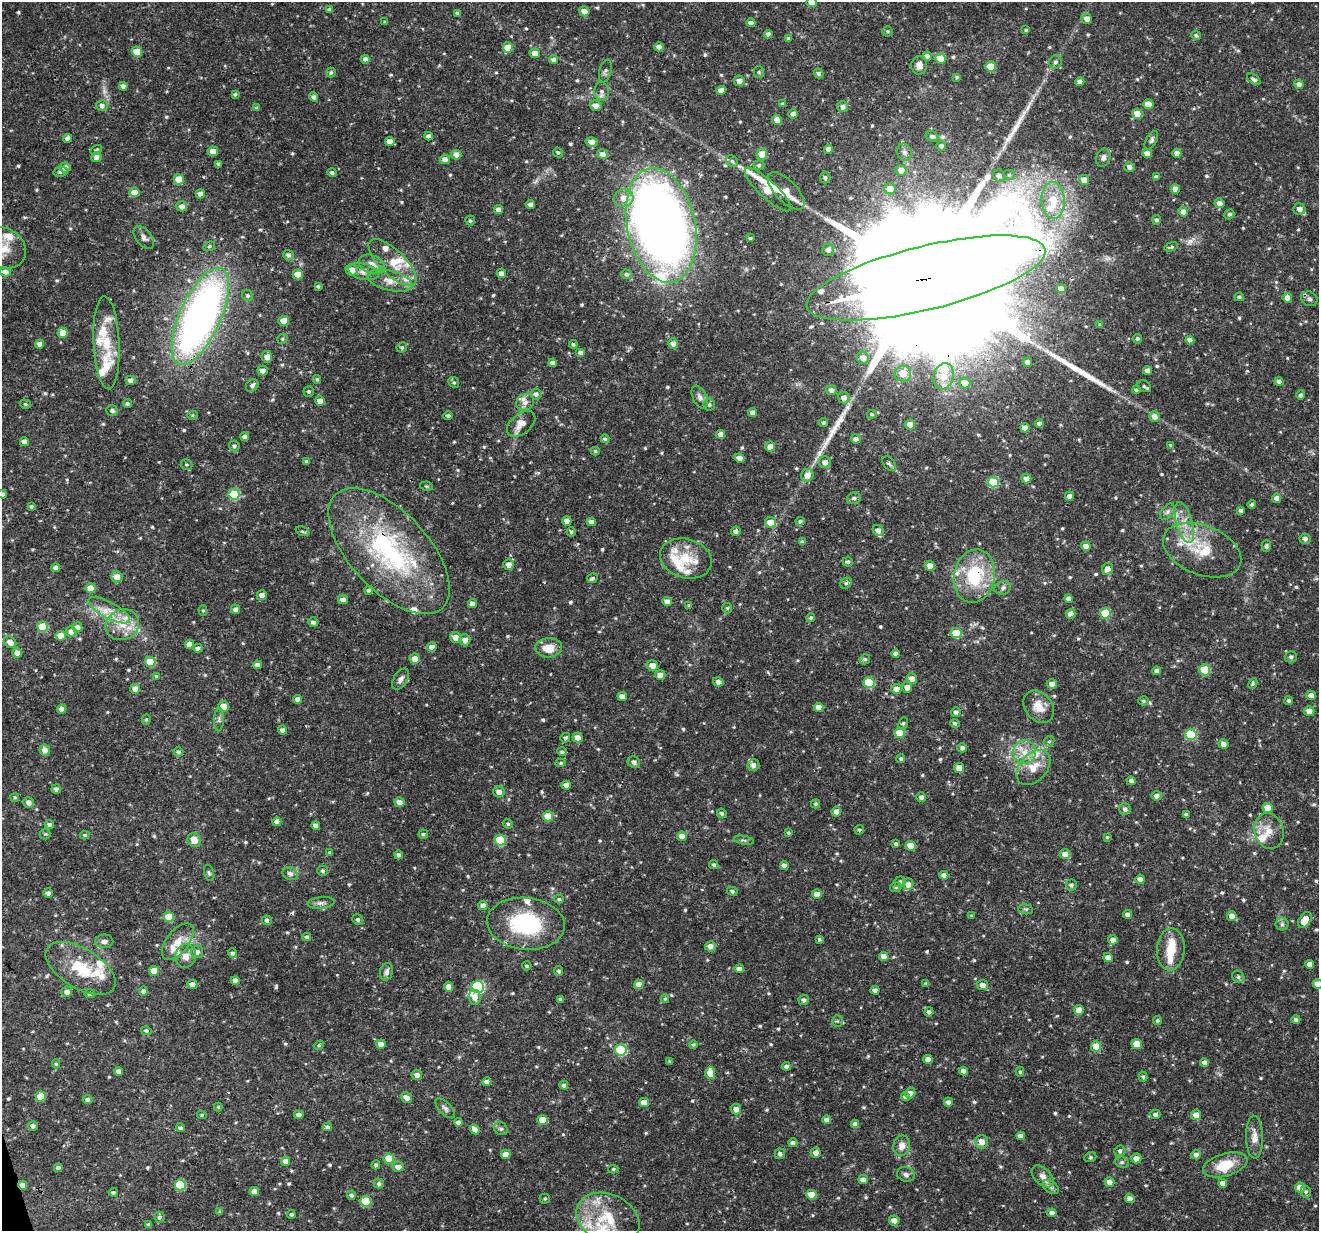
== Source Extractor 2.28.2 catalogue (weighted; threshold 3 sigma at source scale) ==
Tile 7 of 4 x 4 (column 3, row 2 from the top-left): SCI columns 2633-3949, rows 2515-3743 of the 5267 x 5079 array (HDU 1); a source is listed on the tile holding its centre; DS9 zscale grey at full resolution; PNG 1321 x 1233 px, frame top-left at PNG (2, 2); each listed source drawn as its Kron ellipse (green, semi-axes under 4 px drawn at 4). Shown black and unused: <1% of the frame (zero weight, under 3 of 4 exposures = <1% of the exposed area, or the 3 px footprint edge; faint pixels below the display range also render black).
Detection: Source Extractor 2.28.2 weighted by HDU 2 'WHT'; one run over the whole footprint, this tile lists its part. Background 0.0601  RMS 0.003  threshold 0.0137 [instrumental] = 3 sigma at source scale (4.5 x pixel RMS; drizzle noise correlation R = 1.50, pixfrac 1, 0.0396/0.0396 arcsec/px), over >= 5 px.
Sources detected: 690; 1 inside a brighter object's white glare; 1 cosmic-ray / hot-pixel residue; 3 long thin detections or spike segments (spike, bleed or trail) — neither listed nor drawn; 40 inside a brighter listed object's ellipse — not listed separately; of the other 645, all 500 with FLUX_AUTO >= 0.428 (the completeness limit of this list) listed and drawn (145 fainter detections not listed), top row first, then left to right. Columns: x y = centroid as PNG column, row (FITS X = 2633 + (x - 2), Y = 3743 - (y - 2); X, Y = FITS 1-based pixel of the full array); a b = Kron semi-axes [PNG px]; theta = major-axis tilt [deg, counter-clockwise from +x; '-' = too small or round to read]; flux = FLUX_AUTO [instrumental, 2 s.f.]
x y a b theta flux
812 2 5 5 - 2.6
330 10 4 4 - 1.1
584 11 5 5 - 2
457 13 4 3 - 0.67
1087 19 5 5 - 2
385 22 3 3 - 0.45
751 23 4 4 - 1.5
1026 30 4 4 - 0.44
887 31 5 5 - 0.5
768 34 4 4 - 1.1
1196 35 5 4 - 0.64
789 38 3 3 - 0.54
659 47 4 4 - 1.7
508 48 5 5 - 5.1
137 52 5 5 - 6.9
535 53 5 4 - 2.4
927 56 4 4 - 1.1
940 58 5 5 - 5.7
365 59 4 4 - 1.1
553 59 4 4 - 1.1
1055 62 7 6 - 0.81
919 65 9 8 - 2
991 67 5 5 - 7.7
605 71 11 6 76 0.83
331 72 5 4 - 0.59
759 72 5 5 - 0.48
819 73 5 4 - 0.81
957 77 4 4 - 0.48
1254 79 8 4 -36 0.83
739 81 5 5 - 1.9
1080 82 4 4 - 1.7
1299 84 5 4 - 1.3
123 86 4 4 - 1.2
721 90 5 4 - 2.2
602 91 10 7 -84 1.3
235 94 4 3 - 0.47
314 97 5 4 - 1
783 104 4 4 - 0.63
1149 104 5 5 - 4.6
102 105 6 5 - 1.2
596 105 6 5 - 1.9
843 107 5 5 - 1.3
257 108 4 4 - 0.73
793 114 4 4 - 1.3
1137 114 5 5 - 3.8
777 120 5 4 - 1.9
429 136 4 4 - 1.2
932 136 6 5 - 0.81
68 138 4 4 - 1.4
1151 140 10 5 61 0.86
390 141 5 4 - 2.1
592 142 6 5 - 2.2
941 146 5 5 - 0.74
828 149 4 4 - 1.6
96 150 6 4 30 0.53
213 151 5 5 - 2.9
558 152 5 4 - 0.5
904 152 9 7 -66 1.1
1147 153 5 4 - 2.1
1177 153 4 4 - 1.7
603 154 5 5 - 1.7
762 154 5 5 - 8.4
456 155 5 5 - 1.8
96 157 5 5 - 1.6
1103 158 9 7 67 1.3
445 159 5 5 - 1.7
732 161 6 5 - 0.57
218 164 4 3 - 0.57
759 165 5 5 - 0.67
65 167 5 5 - 2.3
1129 167 5 4 - 1.4
901 170 5 5 - 2.1
60 172 7 5 10 0.67
332 173 5 4 - 0.78
999 175 6 5 - 1.5
1009 175 5 5 - 0.55
825 177 6 5 - 0.64
1156 177 4 4 - 1
179 179 5 5 - 6.7
1084 180 5 5 - 2.8
768 189 30 9 -43 18
890 189 6 5 - 2.9
1175 189 4 4 - 1.8
786 191 24 11 -46 5.4
134 192 5 4 - 3.7
200 194 5 4 - 1.6
624 198 10 8 10 3.3
1053 200 18 11 -86 7.9
1219 203 5 5 - 1.8
531 204 4 4 - 1.6
182 206 5 5 - 1.8
1299 209 6 5 - 1.8
499 210 4 4 - 2
1183 212 5 5 - 1.7
1229 214 5 4 - 0.61
1156 220 4 4 - 0.71
470 221 5 5 - 0.57
661 225 58 34 -78 290
144 237 13 7 -50 1.4
750 238 3 3 - 0.43
209 246 6 4 22 0.49
1171 247 7 4 18 0.53
2 248 24 20 -25 7.4
828 250 6 6 - 1.4
288 255 5 5 - 1
392 262 31 12 -44 7
372 264 13 9 -20 2.9
352 270 6 5 - 2.8
5 272 5 4 - 2
363 272 15 8 -13 2.2
501 273 4 4 - 1.5
298 274 5 5 - 5.1
626 274 5 4 - 0.71
926 278 123 32 14 34000
390 281 23 10 -15 4
318 286 4 3 - 0.56
1061 289 5 4 - 2.4
247 295 6 5 - 0.64
1239 297 5 4 - 0.58
1287 298 5 5 - 2
1309 299 8 7 - 1.1
200 316 52 20 66 160
284 321 5 5 - 4.4
1100 324 4 3 - 0.44
63 333 5 5 - 3.1
283 339 5 5 - 0.51
1137 339 5 4 - 0.58
1190 340 4 4 - 2
106 343 46 13 -87 11
673 343 5 5 - 1.6
40 344 4 4 - 2.1
573 344 4 4 - 0.51
402 347 5 5 - 0.65
581 353 5 4 - 1.1
267 357 6 5 - 1.8
863 358 6 6 - 2.2
1028 362 5 4 - 1.7
553 363 4 4 - 1.7
263 370 5 5 - 1.6
1148 371 4 4 - 2.2
903 374 8 8 - 2.8
944 376 13 10 74 3.8
317 379 4 4 - 0.49
130 380 5 4 - 1.7
1279 381 4 4 - 1.2
454 382 6 5 - 0.5
965 383 5 5 - 3.3
252 385 7 5 50 1
1144 386 7 5 -28 0.72
831 390 5 5 - 1.4
1136 390 4 4 - 0.61
309 391 5 5 - 0.55
536 394 5 5 - 1
1301 395 4 4 - 0.77
700 397 12 7 -63 1.3
844 398 6 5 - 2
320 401 5 4 - 3.1
525 402 9 7 33 1.6
25 404 6 4 -16 0.45
127 404 4 4 - 0.65
709 404 6 6 - 0.74
112 411 6 5 - 0.85
753 413 4 4 - 1.5
872 414 5 4 - 0.48
192 415 5 4 - 0.43
448 416 4 4 - 0.75
1154 417 5 5 - 1.9
823 422 4 4 - 0.57
1039 423 4 4 - 1.2
521 424 16 10 39 3.3
910 425 5 5 - 2.6
1025 428 5 4 - 2.3
721 434 4 4 - 1.9
245 437 4 4 - 1.6
605 439 4 4 - 0.65
856 439 5 4 - 1.3
24 442 4 4 - 2.1
1171 445 4 3 - 0.45
234 446 5 5 - 0.72
770 447 5 5 - 2.2
595 451 4 4 - 0.47
739 458 5 4 - 2.2
306 461 3 3 - 0.66
825 462 6 6 - 1.9
889 464 8 5 -50 0.76
186 465 6 5 - 0.49
807 475 6 6 - 2.7
1026 478 5 5 - 1.8
993 482 5 5 - 17
426 486 6 4 -11 0.43
2 494 4 4 - 1.4
234 494 5 5 - 20
1069 496 4 4 - 1.4
854 498 7 5 11 0.8
1277 498 4 4 - 2
1252 504 4 4 - 0.69
31 506 4 3 - 0.49
1241 510 4 4 - 0.79
1167 512 9 6 50 0.96
567 521 5 4 - 2.2
800 521 4 4 - 0.69
591 522 4 4 - 1.9
770 522 5 5 - 3.4
1184 523 21 8 -74 4
878 530 6 5 - 1.3
303 531 7 3 -22 0.44
736 531 5 4 - 1.1
571 532 4 4 - 0.45
1305 539 5 5 - 1.2
802 542 4 4 - 0.56
1086 546 5 4 - 2.3
1266 546 5 4 - 0.63
1202 550 41 24 -21 13
389 551 78 39 -47 55
686 559 26 19 -17 8.5
848 562 5 4 - 0.72
509 565 5 5 - 2
930 566 5 5 - 2.6
56 568 4 4 - 1.4
1107 569 6 5 - 2.2
974 576 27 20 79 19
117 577 5 5 - 2.7
592 578 5 4 - 0.6
846 583 6 5 - 0.61
91 588 5 5 - 5.4
1003 588 8 6 22 1
368 590 4 4 - 0.89
262 595 5 5 - 1.9
343 599 5 4 - 1.6
1069 599 4 4 - 1.6
667 602 5 4 - 2.3
472 604 5 4 - 2
689 605 4 4 - 0.5
727 608 5 5 - 0.46
235 609 4 4 - 1.4
109 610 23 8 -28 4.7
203 610 5 4 - 0.46
1105 613 5 5 - 12
1071 614 5 4 - 2.2
811 618 4 4 - 0.54
313 622 5 5 - 1.2
122 625 17 15 25 6.4
43 627 5 5 - 9.8
77 627 5 5 - 2.1
71 631 5 5 - 2.1
956 633 5 5 - 8.7
61 636 5 5 - 4.4
456 637 6 5 - 3.1
465 640 5 5 - 2
10 642 6 5 - 1.9
190 644 4 4 - 2.3
432 647 5 4 - 1.8
198 648 5 4 - 1.1
549 648 13 9 3 4.6
17 653 5 5 - 1.9
896 654 4 4 - 1.3
1291 657 6 5 - 0.87
415 658 5 5 - 3
865 659 5 5 - 0.57
150 662 5 5 - 8.4
257 665 4 4 - 1.7
652 665 5 5 - 2.5
1205 670 5 5 - 14
1157 671 4 4 - 1.8
660 675 5 5 - 2.1
156 676 3 3 - 0.54
401 679 11 6 60 1.4
912 679 5 5 - 2.7
718 682 5 4 - 1.4
869 682 5 5 - 15
1253 683 5 4 - 0.5
1052 684 5 5 - 1.9
907 687 5 5 - 1.9
135 689 5 5 - 2.7
896 689 5 5 - 2.7
1311 695 5 4 - 2
622 696 4 4 - 2
298 699 4 4 - 1.8
1143 701 5 4 - 0.55
1289 701 4 4 - 0.89
224 706 5 5 - 5.4
819 707 4 4 - 2.9
1039 707 18 13 -51 4.4
62 709 4 4 - 1.3
1309 711 5 5 - 2.6
956 712 5 5 - 0.8
146 719 5 4 - 0.48
219 720 11 5 88 0.92
903 723 6 4 67 0.48
955 723 5 4 - 0.69
283 730 5 4 - 1.2
899 733 5 5 - 6.2
1191 734 5 5 - 19
577 737 5 5 - 2.5
565 738 5 4 - 0.73
1049 741 6 4 41 0.53
1223 744 5 4 - 1.6
962 748 4 4 - 0.96
45 750 5 5 - 1.9
178 752 5 4 - 0.72
562 752 5 4 - 0.54
1025 752 12 11 - 3.9
901 758 4 4 - 0.59
634 762 6 5 - 1.3
561 763 5 4 - 0.55
753 765 6 6 - 1.5
1033 767 20 13 48 5.3
959 768 5 5 - 2.7
1131 781 4 4 - 1
566 785 4 4 - 1.9
56 789 4 4 - 0.96
499 792 6 5 - 2
1157 796 5 5 - 1.6
15 797 4 4 - 0.43
921 797 5 4 - 1.1
29 802 5 5 - 1.6
400 802 5 5 - 1.9
816 804 4 4 - 0.61
1268 808 5 5 - 5.1
1125 809 6 5 - 1.1
836 811 5 5 - 1.7
722 813 5 4 - 0.61
1186 815 4 4 - 0.79
548 816 5 5 - 6.9
277 822 4 4 - 2.4
49 824 5 4 - 0.99
508 824 5 4 - 0.61
316 826 4 4 - 1.5
859 830 5 4 - 0.54
1269 831 18 14 -71 4.5
788 833 4 4 - 0.51
45 834 5 5 - 0.48
423 834 4 4 - 0.52
85 835 5 4 - 0.44
682 836 5 4 - 2.2
1107 837 4 3 - 0.43
194 840 7 6 - 3.2
500 840 5 5 - 15
744 840 10 3 -10 0.52
896 844 4 3 - 0.9
911 846 5 5 - 5.6
330 852 4 3 - 0.53
1065 854 5 5 - 2
398 855 4 4 - 0.79
714 865 5 4 - 0.62
784 865 4 4 - 1.6
323 871 5 5 - 0.72
209 873 8 4 -75 0.55
290 874 8 6 -23 1.2
944 875 4 4 - 1.7
1140 879 5 4 - 1.6
900 882 5 5 - 1
908 884 6 5 - 1.8
1071 885 5 5 - 0.74
896 887 6 4 14 0.54
732 891 5 4 - 0.68
48 893 5 4 - 1
817 894 5 4 - 2.7
559 899 5 4 - 0.48
321 903 13 6 6 1.2
483 905 5 4 - 1.7
1026 909 7 5 -6 0.58
1127 914 4 4 - 1.4
972 916 4 4 - 0.46
1232 916 5 5 - 2.3
169 917 5 5 - 8.3
358 919 5 5 - 0.71
267 920 5 4 - 1
1305 920 9 5 57 4.5
526 924 39 26 -6 27
1282 924 6 6 - 0.79
307 937 4 4 - 0.74
819 939 3 3 - 0.48
1113 940 5 4 - 1.6
104 941 9 6 2 1.1
178 942 21 11 53 5
710 946 5 5 - 1.9
1171 949 21 14 86 6.1
197 952 6 6 - 1.4
232 953 5 4 - 0.78
185 956 11 10 - 2.6
884 957 5 4 - 2.8
1108 958 5 4 - 2.4
1309 964 4 4 - 1.9
527 966 5 4 - 0.53
81 968 39 20 -31 13
739 969 5 4 - 2.1
154 971 5 5 - 5.7
559 971 5 4 - 0.75
386 972 9 6 74 1.2
1238 977 6 5 - 0.73
235 981 4 4 - 2.1
926 983 4 4 - 0.44
192 984 5 4 - 1.8
639 984 5 4 - 2.5
1318 984 5 5 - 3.9
982 985 5 5 - 1.9
449 987 5 4 - 2.2
478 987 6 6 - 38
875 990 4 4 - 1.1
144 991 4 4 - 1.1
67 992 5 5 - 1.8
90 994 5 4 - 1.3
475 997 7 6 - 1.9
561 999 4 3 - 0.87
665 999 4 3 - 0.45
804 1000 5 5 - 0.96
1079 1010 5 5 - 3
929 1012 5 4 - 0.77
1157 1020 5 4 - 0.6
1296 1020 4 4 - 0.91
837 1021 5 5 - 0.6
146 1031 5 4 - 0.7
381 1044 5 4 - 2.5
1137 1044 5 5 - 6
319 1045 5 4 - 0.43
693 1045 4 4 - 0.48
1096 1046 5 5 - 5.8
621 1050 5 5 - 20
928 1059 5 4 - 2.2
670 1062 4 3 - 0.62
1204 1063 4 4 - 1.9
56 1064 4 4 - 0.53
786 1066 4 4 - 1.1
119 1071 4 4 - 1.8
963 1071 4 4 - 1.4
1020 1072 5 4 - 0.54
710 1073 6 5 - 4.6
417 1075 5 5 - 1.6
1143 1077 5 4 - 0.5
487 1082 4 4 - 2
564 1085 4 4 - 1
910 1093 5 5 - 1.9
41 1096 5 5 - 7.5
406 1097 6 5 - 2.1
905 1097 4 4 - 0.8
87 1100 5 4 - 1.1
948 1102 5 4 - 1.3
644 1103 5 4 - 3.9
218 1107 4 4 - 0.45
445 1108 12 6 -46 1.1
736 1109 5 5 - 2
1155 1114 5 5 - 1
202 1115 4 4 - 0.48
299 1115 4 4 - 1.5
1196 1115 5 5 - 2.5
542 1120 5 5 - 5.6
827 1120 4 4 - 1.8
458 1122 4 4 - 1.3
855 1124 4 4 - 1.3
33 1126 5 4 - 1.2
327 1127 5 4 - 1.1
180 1128 4 4 - 0.78
475 1129 5 4 - 1.8
501 1129 7 6 - 0.76
1021 1136 4 4 - 1.6
1254 1137 21 8 -89 2.9
982 1142 6 6 - 2.2
793 1143 4 4 - 1.1
902 1146 10 8 78 2.3
1120 1151 5 5 - 0.79
816 1153 5 5 - 1.8
506 1154 5 4 - 2.8
780 1154 5 5 - 0.85
1196 1155 5 4 - 1.6
1090 1157 6 5 - 0.46
1136 1158 5 5 - 2.1
389 1159 5 5 - 8.1
286 1161 4 4 - 2
1122 1162 7 5 -19 0.69
376 1165 4 4 - 0.71
1225 1165 23 11 16 7.6
398 1167 6 5 - 2
58 1168 4 4 - 1.1
613 1169 5 4 - 0.52
906 1174 9 7 -19 1
1043 1176 13 8 -45 1.9
863 1180 5 4 - 1.8
1109 1182 5 4 - 1.9
1223 1183 4 4 - 1.7
379 1184 5 4 - 0.89
23 1185 4 4 - 2.5
180 1185 5 5 - 15
1051 1187 9 5 -36 1
1300 1187 5 5 - 3.7
113 1192 4 4 - 0.62
254 1192 5 4 - 3
1306 1192 6 5 - 0.65
351 1195 4 4 - 0.77
811 1195 5 5 - 5.7
1130 1198 5 4 - 1.7
545 1199 5 5 - 0.48
366 1201 5 5 - 13
220 1212 4 3 - 0.57
1052 1213 4 4 - 1.6
291 1214 4 4 - 0.64
159 1217 5 5 - 0.76
608 1218 33 24 -25 16
894 1220 5 5 - 2.3
148 1225 4 4 - 0.79
Overlapping masked pixels (flux is a lower limit): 9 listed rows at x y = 200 194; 661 225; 926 278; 1309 299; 200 316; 389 551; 974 576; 23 1185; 366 1201
Isophote crosses this tile's border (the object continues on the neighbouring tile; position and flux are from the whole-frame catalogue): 4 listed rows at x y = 812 2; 2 248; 2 494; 1318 984